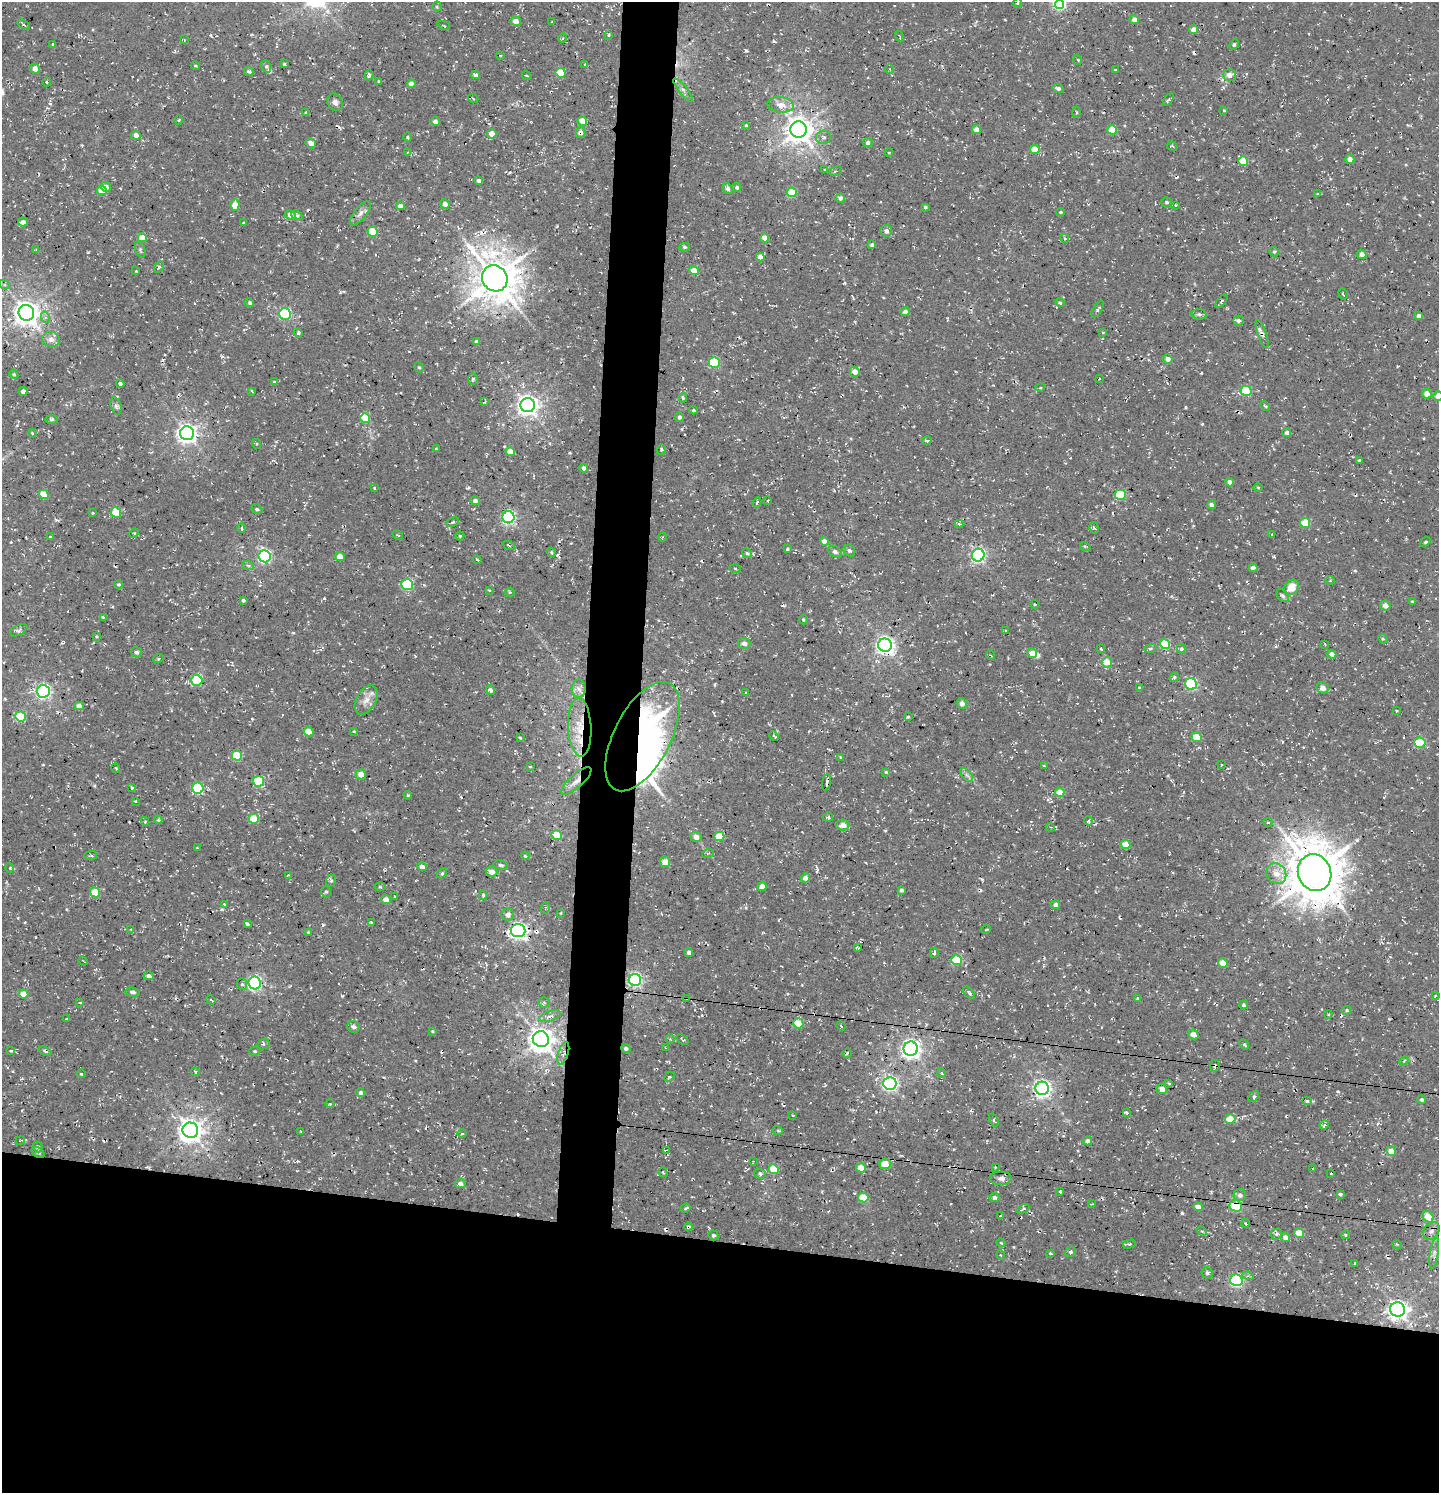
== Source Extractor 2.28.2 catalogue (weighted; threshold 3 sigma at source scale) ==
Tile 8 of 3 x 3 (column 2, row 3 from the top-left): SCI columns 1738-3174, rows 131-1621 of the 4854 x 4739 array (HDU 1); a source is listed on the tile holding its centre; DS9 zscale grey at full resolution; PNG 1441 x 1495 px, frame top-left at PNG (2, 2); each listed source drawn as its Kron ellipse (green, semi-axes under 4 px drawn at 4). Shown black and unused: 20% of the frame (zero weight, under 3 of 4 exposures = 8% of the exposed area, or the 3 px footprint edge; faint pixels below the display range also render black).
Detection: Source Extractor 2.28.2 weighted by HDU 2 'WHT'; one run over the whole footprint, this tile lists its part. Background 0.00314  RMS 0.0023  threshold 0.0103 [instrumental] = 3 sigma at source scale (4.5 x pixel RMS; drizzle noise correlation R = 1.50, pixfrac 1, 0.0396/0.0396 arcsec/px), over >= 5 px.
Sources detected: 447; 1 inside a brighter object's white glare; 18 cosmic-ray / hot-pixel residue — neither listed nor drawn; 4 inside a brighter listed object's ellipse — not listed separately; the other 424 listed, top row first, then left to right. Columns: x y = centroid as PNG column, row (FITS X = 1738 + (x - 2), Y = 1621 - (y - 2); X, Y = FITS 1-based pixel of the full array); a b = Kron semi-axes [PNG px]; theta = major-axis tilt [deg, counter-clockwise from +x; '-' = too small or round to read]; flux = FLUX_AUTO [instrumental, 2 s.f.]
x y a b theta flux
1018 3 5 3 - 0.19
1059 4 4 4 - 11
437 7 5 4 - 0.35
1134 20 4 4 - 1.4
516 21 5 4 - 1.9
552 22 3 2 - 0.15
24 25 7 4 -32 0.44
444 25 6 2 -23 0.23
1193 30 4 4 - 1.8
609 35 4 4 - 0.3
899 36 5 2 - 0.21
563 38 4 3 - 0.22
184 39 4 2 - 0.16
53 44 4 3 - 0.34
1234 45 5 4 - 0.34
501 55 2 2 - 0.19
1078 60 5 3 - 0.21
285 64 3 3 - 0.45
585 64 3 3 - 0.23
195 66 4 3 - 0.26
266 66 6 5 - 0.44
35 69 5 4 - 1.6
889 69 5 3 - 0.27
1115 70 3 2 - 0.17
249 71 5 4 - 0.51
561 73 5 5 - 6.2
369 75 5 3 - 0.45
475 75 4 3 - 0.91
1229 75 6 5 - 1.7
527 76 5 2 - 0.21
379 81 3 3 - 0.59
47 82 5 3 - 0.27
411 84 4 4 - 1.4
1058 88 5 4 - 0.67
683 90 14 4 -51 0.92
473 98 5 3 - 0.27
1168 100 7 3 54 0.34
335 102 9 7 -58 1
781 105 13 7 -6 2.3
1224 111 3 3 - 0.27
1076 112 5 3 - 0.24
306 113 4 4 - 0.36
179 120 4 3 - 0.26
435 121 4 4 - 0.83
582 121 5 4 - 4.7
746 125 2 2 - 0.21
798 130 8 8 - 280
977 130 4 4 - 2.1
1112 130 5 4 - 4.6
581 132 5 5 - 0.71
492 134 5 4 - 2.1
136 135 5 4 - 1.1
407 137 5 3 - 0.31
823 137 7 6 - 0.76
311 143 5 5 - 1.5
868 143 5 4 - 0.66
1172 146 5 3 - 0.23
1035 149 5 4 - 3.4
408 152 4 2 - 0.2
889 152 4 3 - 0.22
1350 159 4 4 - 1.4
1243 161 5 4 - 5.3
825 169 3 2 - 0.21
835 171 6 4 21 0.35
478 180 4 3 - 0.65
106 187 5 4 - 1.4
737 187 4 4 - 0.35
728 189 6 4 -57 0.85
102 190 5 4 - 4
792 192 5 5 - 8.3
1318 194 4 3 - 0.23
840 198 4 4 - 0.71
1166 202 5 5 - 0.39
445 204 5 4 - 1
235 205 5 4 - 4
1175 205 4 3 - 0.18
400 206 4 4 - 1.4
925 207 3 3 - 0.4
1060 212 4 3 - 0.28
360 213 15 6 51 1.2
290 215 5 4 - 1.4
297 215 6 4 -20 0.41
23 222 5 4 - 1.1
243 223 3 3 - 0.23
886 231 6 5 - 0.89
373 232 5 5 - 8
142 238 4 4 - 3.1
765 238 4 4 - 2.3
1064 238 4 3 - 0.31
872 245 4 4 - 0.9
685 247 5 4 - 0.43
36 250 4 3 - 0.22
140 250 8 5 -70 0.42
1274 252 5 4 - 0.34
1362 254 5 4 - 1.4
760 257 4 4 - 1.4
159 267 6 4 60 0.34
136 271 3 3 - 0.17
694 271 5 4 - 3.1
495 278 13 12 - 710
4 284 6 4 -18 0.34
1343 294 6 2 -59 0.21
1221 301 8 3 51 0.35
1060 302 5 4 - 0.31
250 303 4 4 - 0.46
1098 309 9 4 56 0.59
905 312 4 4 - 0.93
26 313 8 7 - 240
285 314 6 5 - 20
1199 314 7 5 -8 0.52
1419 316 4 4 - 1.1
45 317 6 4 -73 0.46
1238 321 5 5 - 0.61
1103 332 4 3 - 0.19
298 333 5 4 - 0.42
1262 334 15 4 -70 0.71
51 339 9 7 -7 1.6
476 341 4 3 - 0.45
1168 359 5 4 - 1.2
714 363 5 5 - 15
419 367 5 4 - 0.33
855 372 5 5 - 1.7
14 374 4 4 - 0.27
473 379 5 5 - 0.51
1099 379 4 3 - 0.22
274 382 4 3 - 0.26
120 384 4 3 - 0.48
1040 388 5 3 - 0.21
23 391 4 4 - 1.1
252 391 3 2 - 0.26
1246 391 5 5 - 13
1427 394 5 4 - 2.3
1438 396 5 4 - 2.2
683 398 4 4 - 0.4
485 402 3 3 - 0.21
528 405 7 7 - 150
116 406 9 5 -74 0.7
1265 406 5 3 - 0.27
693 410 4 3 - 0.37
679 417 5 4 - 0.48
365 418 5 4 - 6.3
52 419 6 3 0 0.45
32 433 4 3 - 0.21
187 433 7 7 - 130
1287 433 4 4 - 0.62
927 440 5 3 - 0.26
257 444 5 3 - 0.23
436 449 4 3 - 0.18
661 449 5 4 - 0.32
510 452 5 4 - 3
1359 460 4 3 - 0.33
584 468 4 4 - 0.82
1230 482 4 4 - 1.1
1258 487 4 3 - 0.2
375 488 4 2 - 0.25
44 494 5 4 - 4.8
1120 495 5 5 - 11
768 500 3 2 - 0.19
475 501 5 4 - 0.71
757 502 5 4 - 0.44
1212 505 4 4 - 1.2
257 509 5 4 - 0.39
116 512 5 5 - 6.1
93 513 4 3 - 0.18
508 517 6 6 - 48
453 522 6 3 27 0.37
1305 523 5 5 - 6.5
959 524 4 4 - 0.32
242 528 5 3 - 0.24
1094 528 6 4 -75 0.38
134 533 5 4 - 0.32
398 535 6 3 -32 0.25
1272 535 3 2 - 0.23
460 536 4 4 - 0.34
50 537 3 2 - 0.21
663 537 4 3 - 0.2
824 541 4 4 - 2.1
1425 542 6 3 38 0.37
509 545 6 2 -22 0.19
1085 546 5 3 - 0.24
787 549 4 2 - 0.29
849 550 6 5 - 0.54
551 552 5 3 - 0.29
835 552 7 5 -31 0.68
747 553 5 4 - 0.43
978 555 6 6 - 52
264 556 6 6 - 36
340 556 5 4 - 1.5
477 560 4 3 - 0.23
248 565 6 3 -19 0.35
735 568 5 4 - 0.26
1253 568 4 4 - 1.1
1330 581 4 3 - 0.2
118 584 4 4 - 0.37
407 585 6 5 - 19
1291 587 8 7 - 3.3
489 590 3 3 - 0.19
510 592 5 4 - 0.3
1283 595 7 5 -49 0.51
243 600 3 3 - 0.43
1412 601 4 3 - 0.2
1035 604 4 3 - 0.29
1385 605 5 5 - 1.6
103 617 4 4 - 0.22
803 620 4 3 - 0.31
19 630 9 5 29 0.48
1005 631 4 2 - 0.18
96 636 3 3 - 0.27
1383 639 5 4 - 0.28
744 643 6 5 - 1.1
1165 644 5 5 - 8.2
1325 644 2 2 - 0.18
885 645 7 6 - 100
1101 649 3 3 - 0.28
1150 649 6 4 16 0.39
1181 649 5 4 - 0.41
136 652 6 5 - 0.41
1032 653 5 4 - 2.7
1332 654 5 4 - 1.2
991 655 5 3 - 0.24
158 659 5 4 - 0.32
1107 662 5 5 - 4.2
1174 677 5 4 - 0.31
197 680 5 5 - 14
1191 684 6 5 - 26
1140 688 4 3 - 0.31
1323 688 6 5 - 1.4
579 689 9 7 89 1.2
490 690 5 4 - 0.7
43 691 6 6 - 55
746 692 4 2 - 0.19
366 700 15 9 61 2
962 704 5 5 - 1.2
79 706 4 4 - 1.7
1396 711 4 3 - 0.24
21 716 5 5 - 9.1
908 717 3 2 - 0.35
580 728 29 11 -87 5.7
353 731 4 3 - 0.28
308 732 5 4 - 3.7
774 736 5 3 - 0.23
520 737 4 2 - 0.21
642 737 60 28 63 71
1197 737 5 4 - 5.8
1420 743 5 5 - 11
237 755 5 5 - 8.8
841 757 3 3 - 0.31
1221 765 3 2 - 0.17
1044 766 3 3 - 0.22
530 767 3 2 - 0.19
116 768 5 3 - 0.21
886 772 4 4 - 0.3
361 774 5 5 - 2.5
967 775 8 4 -52 0.57
258 781 6 5 - 15
576 781 19 6 42 1.9
827 782 8 3 79 0.49
132 788 3 3 - 0.35
198 788 6 5 - 19
1060 792 5 4 - 3.9
408 795 4 3 - 0.26
135 801 3 2 - 0.17
828 817 5 3 - 0.3
254 819 5 5 - 6.6
158 820 4 3 - 0.37
1088 821 5 4 - 0.29
145 822 4 4 - 0.33
1268 822 4 4 - 0.28
843 825 6 5 - 1.8
1050 827 4 3 - 0.24
557 835 5 4 - 5.3
719 836 5 5 - 5.8
696 837 5 5 - 1.5
1125 845 5 4 - 3.6
197 848 3 3 - 0.19
708 853 6 3 18 0.29
91 856 6 3 6 0.31
525 856 4 4 - 0.31
665 862 5 5 - 3.2
501 865 7 4 -9 0.43
422 867 5 4 - 1.4
10 868 5 3 - 0.2
492 872 6 5 - 1.7
442 873 6 4 46 0.33
1315 873 19 16 -68 980
1276 874 11 9 -58 2.3
288 875 3 2 - 0.21
805 878 5 4 - 1.5
331 881 6 5 - 0.43
762 886 4 4 - 2
380 887 5 4 - 0.25
901 890 3 3 - 0.61
95 892 5 5 - 4.2
326 892 5 5 - 0.37
483 895 4 4 - 0.33
395 896 3 2 - 0.17
386 900 5 4 - 1.8
224 904 4 4 - 0.25
1055 905 4 4 - 0.89
545 908 6 3 73 0.26
561 913 4 2 - 0.18
508 914 6 6 - 1
371 922 4 3 - 0.32
247 924 4 3 - 0.59
131 929 3 3 - 0.19
986 930 5 3 - 0.19
518 931 7 6 - 82
308 932 4 3 - 0.26
858 948 4 2 - 0.25
689 952 4 4 - 1.1
934 953 5 4 - 0.44
956 960 5 5 - 12
83 961 5 2 - 0.16
1223 963 5 4 - 3.3
149 976 5 4 - 0.86
635 980 6 6 - 49
255 983 6 6 - 49
242 984 6 5 - 0.41
132 992 7 4 -11 0.55
969 993 7 3 -45 0.39
23 994 5 4 - 3.3
1435 996 4 3 - 0.25
687 998 3 2 - 0.26
1137 999 4 3 - 0.49
211 1000 5 2 - 0.17
544 1002 5 5 - 0.4
80 1003 4 2 - 0.16
1243 1005 4 4 - 0.39
1346 1010 5 4 - 0.33
1328 1015 4 3 - 0.21
550 1016 11 5 18 0.92
66 1019 3 2 - 0.19
798 1023 5 5 - 6.7
841 1026 5 3 - 0.21
354 1027 6 5 - 0.71
432 1031 3 3 - 0.21
1193 1035 5 4 - 1.7
541 1039 8 8 - 240
670 1039 4 3 - 0.22
682 1040 7 2 -38 0.25
263 1044 6 5 - 0.47
1244 1045 6 4 -60 0.4
626 1048 5 4 - 0.7
666 1048 3 3 - 0.24
911 1049 7 7 - 110
11 1051 4 3 - 0.21
45 1051 7 4 -26 0.39
255 1051 6 4 10 0.35
563 1053 11 5 72 1
847 1053 4 3 - 0.26
1404 1061 5 3 - 0.3
1215 1066 6 4 81 0.59
195 1072 4 4 - 0.22
942 1073 5 3 - 0.2
81 1074 4 3 - 0.27
669 1077 6 3 43 0.23
890 1083 6 6 - 60
1169 1083 4 3 - 0.38
1042 1088 6 6 - 93
1162 1089 5 5 - 1.5
360 1093 4 4 - 0.59
1254 1096 6 4 50 0.48
1422 1100 4 4 - 0.52
1307 1101 5 4 - 0.39
330 1104 4 3 - 0.25
1126 1113 4 4 - 0.39
793 1115 3 2 - 0.22
1230 1119 5 5 - 4.6
994 1120 7 4 -67 0.35
1324 1125 4 3 - 0.43
190 1130 8 7 - 210
778 1131 5 3 - 0.27
300 1132 3 2 - 0.16
462 1134 5 3 - 0.22
20 1140 5 2 - 0.17
1088 1141 4 4 - 1.1
38 1147 6 4 -51 0.57
666 1150 4 3 - 0.24
1391 1151 5 4 - 2.6
38 1152 7 5 -31 0.51
753 1162 3 2 - 0.2
885 1164 5 5 - 3.4
995 1167 4 3 - 0.22
861 1168 5 4 - 3.5
774 1169 5 5 - 6.8
1313 1169 4 3 - 0.22
663 1172 5 3 - 0.21
760 1174 6 4 -17 0.46
1331 1174 2 2 - 0.18
1001 1178 11 7 0 1.1
460 1183 6 4 -11 0.95
1060 1192 3 3 - 0.21
1340 1194 4 3 - 0.45
1240 1195 6 6 - 0.84
994 1197 5 4 - 0.58
863 1198 5 4 - 5.6
1091 1204 3 2 - 0.21
1236 1206 6 5 - 11
1198 1207 4 4 - 2
686 1208 5 3 - 0.39
1023 1209 7 2 29 0.27
1000 1216 4 2 - 0.2
1428 1217 6 5 - 4
1246 1223 4 3 - 0.25
688 1227 4 4 - 0.43
1202 1231 5 3 - 0.28
1431 1231 9 7 51 0.92
1299 1233 5 4 - 4.1
1277 1234 5 5 - 0.69
713 1235 5 4 - 0.43
1345 1235 4 3 - 0.23
1285 1237 5 4 - 1.2
1001 1243 4 3 - 0.23
1129 1244 6 4 14 0.32
1397 1244 5 3 - 0.21
1071 1252 5 4 - 0.47
1050 1253 4 3 - 0.33
1434 1253 16 4 81 0.86
1001 1255 4 3 - 0.2
1355 1263 3 2 - 0.18
1207 1273 6 5 - 0.47
1248 1276 6 3 -16 0.34
1236 1280 6 6 - 38
1397 1309 7 7 - 120
Overlapping masked pixels (flux is a lower limit): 13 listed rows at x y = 581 132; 1262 334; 580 728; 642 737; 576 781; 1315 873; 687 998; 563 1053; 1215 1066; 890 1083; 38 1152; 1236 1206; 688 1227
Isophote crosses this tile's border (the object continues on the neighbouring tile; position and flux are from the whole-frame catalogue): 2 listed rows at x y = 1438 396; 1434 1253
Unlisted compact peaks at least as high as the median listed source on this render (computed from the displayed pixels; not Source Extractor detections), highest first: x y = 746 50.